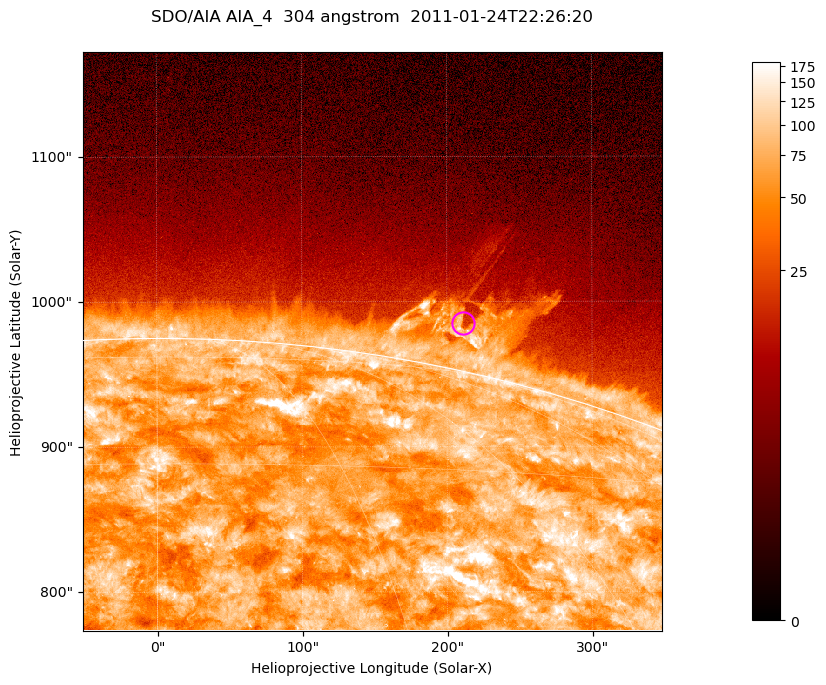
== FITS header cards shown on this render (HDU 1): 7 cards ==
TELESCOP= 'SDO/AIA '           / For AIA: SDO/AIA
INSTRUME= 'AIA_4   '           / For AIA: AIA_ATA1, AIA_ATA2, AIA_ATA3 or AIA_AT
WAVELNTH=                  304 / [angstrom] Wavelength
WAVEUNIT= 'angstrom'           / Wavelength unit: angstrom
DATE-OBS= '2011-01-24T22:26:20.128' / [ISO] Date when observation started; ISO 8
CTYPE1  = 'HPLN-TAN'           / CTYPE1; Typically HPLN
CTYPE2  = 'HPLT-TAN'           / CTYPE2; Typically HPLT

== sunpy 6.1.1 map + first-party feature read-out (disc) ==
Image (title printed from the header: SDO/AIA AIA_4  304 angstrom  2011-01-24T22:26:20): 665 x 665 px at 0.6 arcsec/px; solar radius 975 arcsec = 1625 px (partial field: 2.4% of the solar disc is inside the frame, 46% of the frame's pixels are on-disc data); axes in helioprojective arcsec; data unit not stated in the header (colour bar unlabelled)
Orientation: roll -0.132 deg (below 1 deg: not rotated)
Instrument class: DISC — disc imager (sunpy class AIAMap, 304 A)
Bright regions (active regions / flare kernels): reference = the on-disc median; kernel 5 px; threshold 5 sigma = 127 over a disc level ~71.8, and >= 1.15x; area >= 442 px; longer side >= 8 px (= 4.8 arcsec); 0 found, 0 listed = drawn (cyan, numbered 1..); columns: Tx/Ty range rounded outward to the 2 arcsec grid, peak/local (2 s.f.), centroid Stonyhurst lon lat
Off-limb structures (1.02-1.3 R_sun): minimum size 221 px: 3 found; the strongest spans PA ~345..350 deg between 1.02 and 1.08 R_sun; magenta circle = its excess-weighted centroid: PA ~350 deg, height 1.03 R_sun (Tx ~212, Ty ~986 arcsec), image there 1.6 x the reference